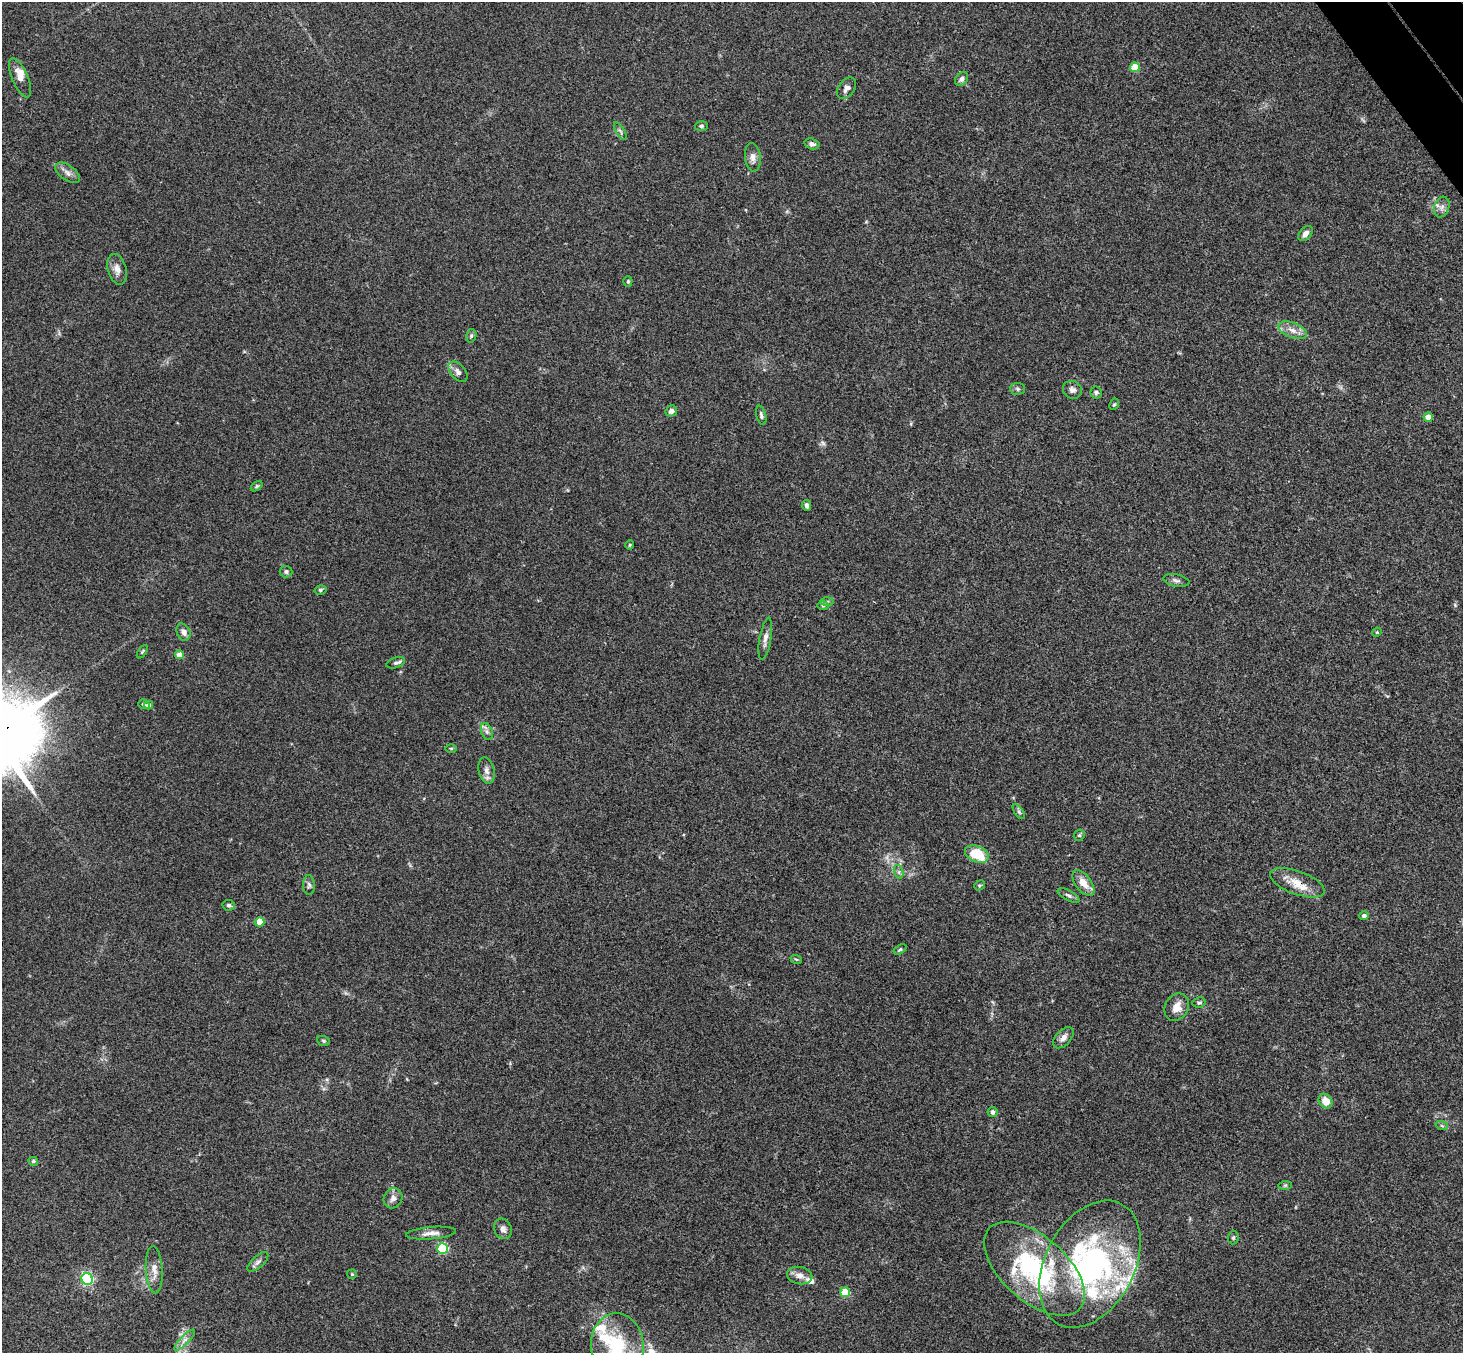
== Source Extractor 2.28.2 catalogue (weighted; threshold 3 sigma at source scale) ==
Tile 10 of 4 x 4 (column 2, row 3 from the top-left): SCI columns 1515-2975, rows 1682-3032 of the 5948 x 5929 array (HDU 1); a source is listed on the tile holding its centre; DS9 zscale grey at full resolution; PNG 1465 x 1355 px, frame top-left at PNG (2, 2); each listed source drawn as its Kron ellipse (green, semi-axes under 4 px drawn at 4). Shown black and unused: <1% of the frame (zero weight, under 3 of 4 exposures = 6% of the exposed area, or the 3 px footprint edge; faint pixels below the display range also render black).
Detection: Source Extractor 2.28.2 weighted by HDU 2 'WHT'; one run over the whole footprint, this tile lists its part. Background 0.204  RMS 0.0082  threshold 0.0368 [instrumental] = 3 sigma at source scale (4.5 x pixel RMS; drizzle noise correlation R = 1.50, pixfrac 1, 0.05/0.05 arcsec/px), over >= 5 px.
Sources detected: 96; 2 too faint to see at this stretch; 2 inside a brighter object's white glare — neither listed nor drawn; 12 inside a brighter listed object's ellipse — not listed separately; the other 80 listed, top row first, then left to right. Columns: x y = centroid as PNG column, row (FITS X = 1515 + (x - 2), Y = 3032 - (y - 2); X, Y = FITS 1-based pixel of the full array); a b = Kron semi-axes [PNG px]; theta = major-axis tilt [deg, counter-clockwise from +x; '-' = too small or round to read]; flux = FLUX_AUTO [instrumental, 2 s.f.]
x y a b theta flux
1135 67 5 5 - 26
20 78 21 8 -67 7.8
962 79 8 6 48 2.6
847 88 12 8 52 4.3
701 126 7 4 -1 1.5
620 131 10 3 -58 1.6
812 144 8 5 -16 2.8
753 157 14 8 -83 4.9
68 173 14 7 -36 4.5
1442 207 11 7 72 3.9
1306 234 8 5 48 3.7
117 269 16 9 -74 5.9
628 281 5 4 - 1.3
1293 330 15 7 -21 6.5
471 336 7 5 76 1.7
458 372 12 7 -49 3.8
1018 389 7 6 - 1.9
1072 390 10 8 -31 3.5
1096 393 6 5 - 1.9
1114 404 6 4 66 1.1
671 411 6 5 - 3.2
761 415 10 4 -76 1.9
1428 417 4 4 - 6.8
257 486 6 4 36 1.1
807 505 5 4 - 2.5
630 545 5 4 - 0.92
286 572 6 5 - 2
1176 580 13 6 -10 2.7
320 590 6 4 16 1.4
827 601 6 4 2 1.4
823 606 6 4 1 1.2
183 632 9 6 -66 3.6
1377 632 5 3 - 0.78
765 639 21 6 80 4.6
142 652 7 4 55 1.2
179 655 4 4 - 8.9
396 663 9 5 17 2.1
144 704 6 4 -19 1.7
149 705 4 4 - 2.5
487 731 9 5 -70 2.5
451 748 6 4 -1 0.98
486 771 13 8 -77 4.7
1019 812 8 4 -54 1.6
1079 835 6 5 - 1.1
977 854 13 8 -22 26
899 872 7 4 -72 1.8
1083 883 15 8 -53 9.4
1297 883 28 11 -20 14
309 885 10 6 -89 2.4
979 885 5 4 - 1.1
1069 895 12 5 -28 2.3
229 905 6 5 - 1.8
1364 916 5 4 - 2.3
260 922 4 4 - 19
900 949 7 4 33 1.3
796 959 6 3 -19 0.84
1199 1002 7 5 9 1.6
1177 1007 14 11 60 8.8
1063 1038 12 7 47 4.8
323 1041 6 5 - 1.1
1326 1101 7 6 - 9.2
992 1112 5 5 - 3
1442 1126 6 4 -20 1.1
33 1161 5 4 - 1.5
1285 1185 7 4 1 1.1
393 1198 10 9 - 4.4
503 1229 10 8 -67 3.5
431 1233 25 6 5 5.9
1233 1238 7 5 88 1.3
442 1249 5 5 - 66
258 1262 13 6 42 2.9
1090 1264 68 44 62 170
1034 1269 61 32 -41 120
154 1270 23 8 -87 7.4
352 1274 5 4 - 0.92
800 1275 13 8 -13 5.8
87 1279 6 5 - 150
845 1292 5 5 - 29
185 1340 14 4 45 3.8
617 1346 33 26 -86 50
Overlapping masked pixels (flux is a lower limit): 2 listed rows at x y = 1297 883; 1090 1264
Isophote crosses this tile's border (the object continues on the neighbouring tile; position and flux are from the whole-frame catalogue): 1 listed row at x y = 617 1346